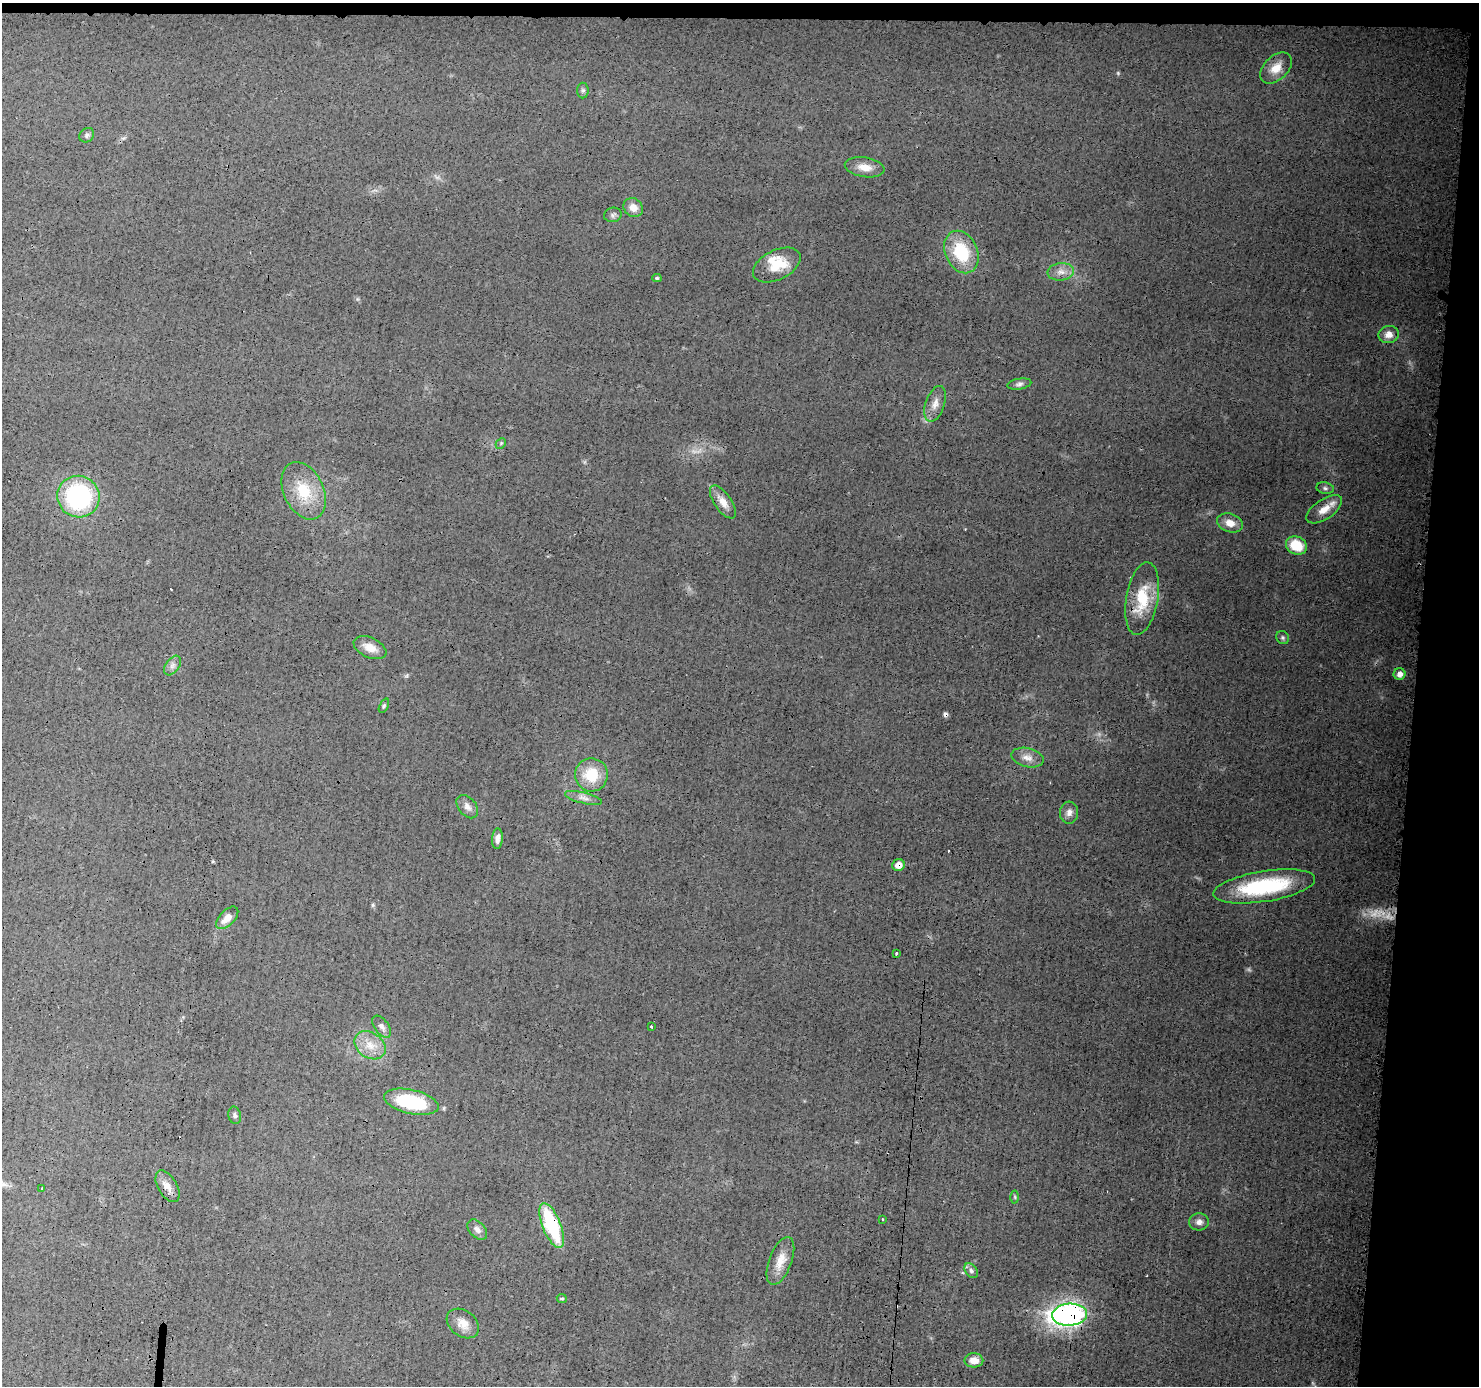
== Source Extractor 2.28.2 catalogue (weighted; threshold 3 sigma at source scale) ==
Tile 3 of 3 x 3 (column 3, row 1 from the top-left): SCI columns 2960-4436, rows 2878-4261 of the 4445 x 4464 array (HDU 1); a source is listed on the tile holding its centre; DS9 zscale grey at full resolution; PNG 1481 x 1388 px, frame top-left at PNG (2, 3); each listed source drawn as its Kron ellipse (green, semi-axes under 4 px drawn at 4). Shown black and unused: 6% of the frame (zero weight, under 3 of 4 exposures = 1% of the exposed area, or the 3 px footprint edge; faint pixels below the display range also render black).
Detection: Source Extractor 2.28.2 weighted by HDU 2 'WHT'; one run over the whole footprint, this tile lists its part. Background 0.0141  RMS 0.0031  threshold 0.0139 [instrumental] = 3 sigma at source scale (4.5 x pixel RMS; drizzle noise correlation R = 1.50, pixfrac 1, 0.05/0.05 arcsec/px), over >= 5 px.
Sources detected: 63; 4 too faint to see at this stretch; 3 cosmic-ray / hot-pixel residue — neither listed nor drawn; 1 inside a brighter listed object's ellipse — not listed separately; the other 55 listed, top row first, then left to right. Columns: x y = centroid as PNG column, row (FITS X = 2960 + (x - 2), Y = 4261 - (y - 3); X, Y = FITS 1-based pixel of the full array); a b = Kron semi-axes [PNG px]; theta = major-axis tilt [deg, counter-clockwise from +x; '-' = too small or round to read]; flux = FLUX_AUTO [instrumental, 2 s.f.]
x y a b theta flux
1276 68 19 12 44 4.3
583 90 8 6 -90 0.67
87 135 8 6 47 0.71
865 167 20 10 -9 3.5
633 207 10 9 - 2.5
613 215 9 7 15 0.88
961 252 22 16 -65 14
777 265 25 14 26 7.4
1061 272 13 8 7 2.5
657 278 4 4 - 0.46
1389 335 10 8 11 2.5
1019 384 12 5 10 1.1
935 404 18 9 71 2.8
501 443 6 4 46 0.45
1325 488 9 5 -10 0.74
304 491 30 20 -65 11
78 497 21 20 - 43
723 502 19 8 -55 3.2
1324 509 20 10 34 4.1
1230 523 13 9 -18 3.4
1296 545 11 9 -26 8.4
1142 599 37 16 80 13
1283 638 7 6 - 0.64
370 648 17 10 -24 3.4
172 665 11 6 54 1.3
1399 674 6 6 - 1.5
384 706 8 4 66 0.51
1028 757 16 9 -14 2.6
591 775 16 16 - 9
583 798 19 5 -14 1.7
467 807 13 9 -51 1.8
1069 813 11 9 86 1.7
497 839 10 5 86 1.5
898 865 6 5 - 2.7
1264 886 51 15 9 28
227 918 14 7 46 2.7
896 953 3 2 - 0.73
382 1027 12 7 -53 1.4
651 1027 3 3 - 0.65
370 1045 17 12 -35 4.6
411 1102 28 12 -13 20
235 1115 9 6 -77 0.81
167 1186 17 9 -59 2.6
42 1188 3 3 - 0.89
1015 1197 6 4 -89 0.43
882 1219 3 2 - 0.4
1199 1222 10 8 7 1.5
552 1225 24 9 -68 24
477 1230 12 7 -46 1.4
780 1261 25 11 69 4.5
971 1271 8 5 -52 0.92
562 1298 5 3 - 0.4
1070 1315 17 11 5 110
463 1324 18 13 -36 3.5
974 1360 9 7 1 3
Overlapping masked pixels (flux is a lower limit): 3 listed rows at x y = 898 865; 552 1225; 1070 1315